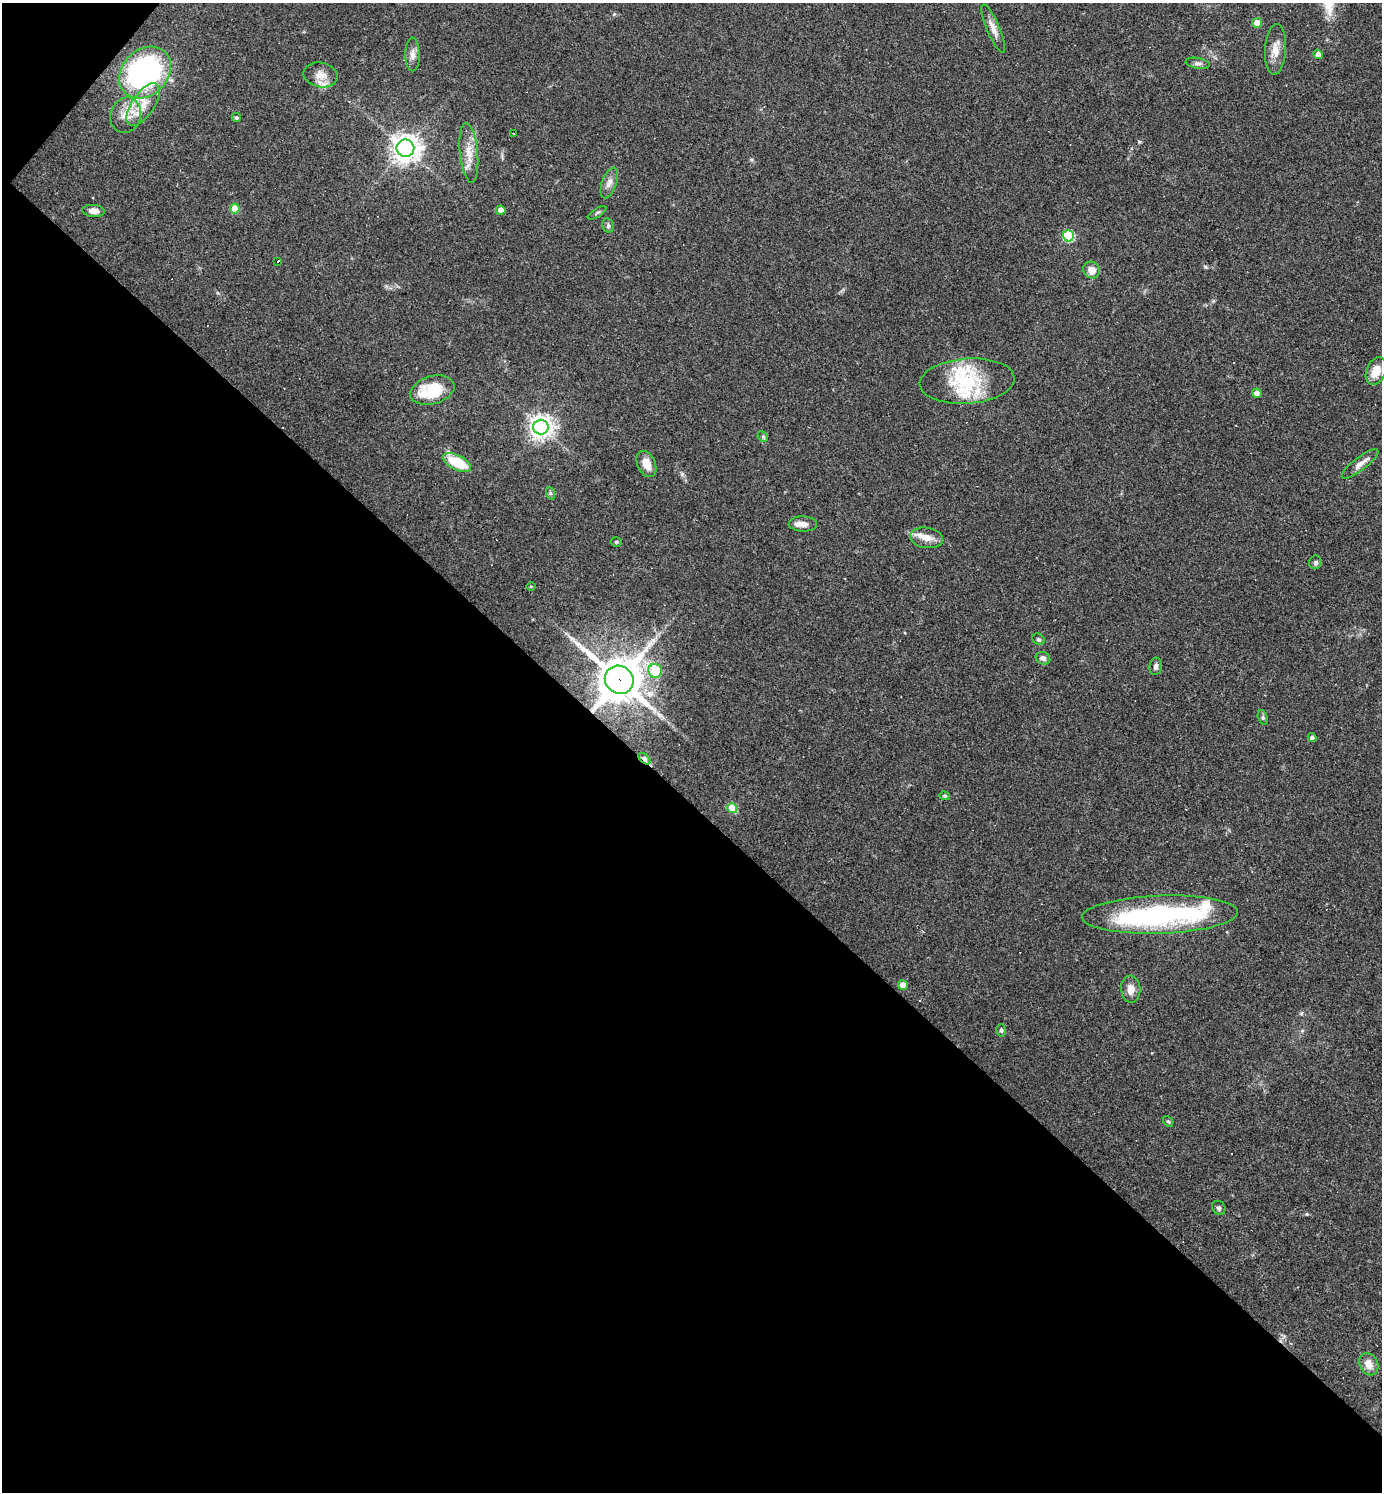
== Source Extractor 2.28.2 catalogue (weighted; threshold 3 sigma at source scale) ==
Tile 9 of 4 x 4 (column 1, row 3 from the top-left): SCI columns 151-1530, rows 1491-2980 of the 5962 x 5960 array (HDU 1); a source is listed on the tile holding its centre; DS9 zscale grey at full resolution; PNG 1384 x 1494 px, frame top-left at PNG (2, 3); each listed source drawn as its Kron ellipse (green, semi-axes under 4 px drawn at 4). Shown black and unused: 47% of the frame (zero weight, under 3 of 4 exposures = <1% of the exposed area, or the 3 px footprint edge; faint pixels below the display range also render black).
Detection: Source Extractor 2.28.2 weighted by HDU 2 'WHT'; one run over the whole footprint, this tile lists its part. Background 0.0419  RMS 0.0048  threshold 0.0218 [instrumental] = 3 sigma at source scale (4.5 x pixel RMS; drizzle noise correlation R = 1.50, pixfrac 1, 0.05/0.05 arcsec/px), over >= 5 px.
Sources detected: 65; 1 inside a brighter object's white glare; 3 cosmic-ray / hot-pixel residue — neither listed nor drawn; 6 inside a brighter listed object's ellipse — not listed separately; the other 55 listed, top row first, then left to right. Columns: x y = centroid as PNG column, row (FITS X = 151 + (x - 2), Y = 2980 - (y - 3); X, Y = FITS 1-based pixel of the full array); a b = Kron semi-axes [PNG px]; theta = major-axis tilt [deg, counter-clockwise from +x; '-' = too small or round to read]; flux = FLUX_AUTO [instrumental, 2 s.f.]
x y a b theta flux
1257 23 5 5 - 8.7
993 29 26 6 -67 3.9
1275 49 25 10 86 5.6
1318 54 5 4 - 2.6
412 55 17 7 -89 3
1198 63 12 5 -9 1.5
145 73 29 23 45 110
320 75 17 12 -11 4.6
143 104 24 11 56 9.8
126 115 18 15 71 7.8
236 118 5 4 - 0.77
513 133 3 3 - 0.8
405 148 9 8 - 490
469 153 30 9 -84 7.1
609 183 16 7 70 3
235 209 5 5 - 9.3
501 210 4 4 - 4.6
94 211 11 6 -6 3
597 213 10 3 30 0.91
608 226 7 5 -78 1.1
1068 236 5 5 - 33
278 261 3 3 - 10
1091 270 9 8 - 4.4
1376 371 14 9 68 7
967 381 47 22 4 26
432 390 23 14 16 20
1257 393 5 4 - 4.4
541 427 7 7 - 390
763 437 6 4 -46 0.72
457 463 15 7 -27 17
646 464 14 9 -65 5.7
1360 464 22 6 38 3.7
550 493 7 4 -71 0.75
803 524 14 7 -1 3.3
927 538 16 10 -9 4.7
616 542 5 4 - 0.75
1315 562 7 6 - 0.94
531 586 5 3 - 0.48
1038 639 7 5 -32 0.83
1043 658 7 6 - 1.6
1156 666 9 6 80 1.6
655 671 7 6 - 17
619 680 15 13 -37 1700
1263 717 7 4 -71 0.96
1312 737 4 4 - 1.5
644 759 7 4 -42 7
944 796 5 4 - 0.62
732 808 5 5 - 16
1160 915 78 19 2 88
903 985 5 4 - 5.9
1131 989 13 9 -87 4
1001 1030 6 4 -75 0.85
1168 1121 6 4 -51 0.75
1219 1208 7 6 - 1.4
1369 1364 12 9 -62 4.7
Overlapping masked pixels (flux is a lower limit): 2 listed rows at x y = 619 680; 644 759